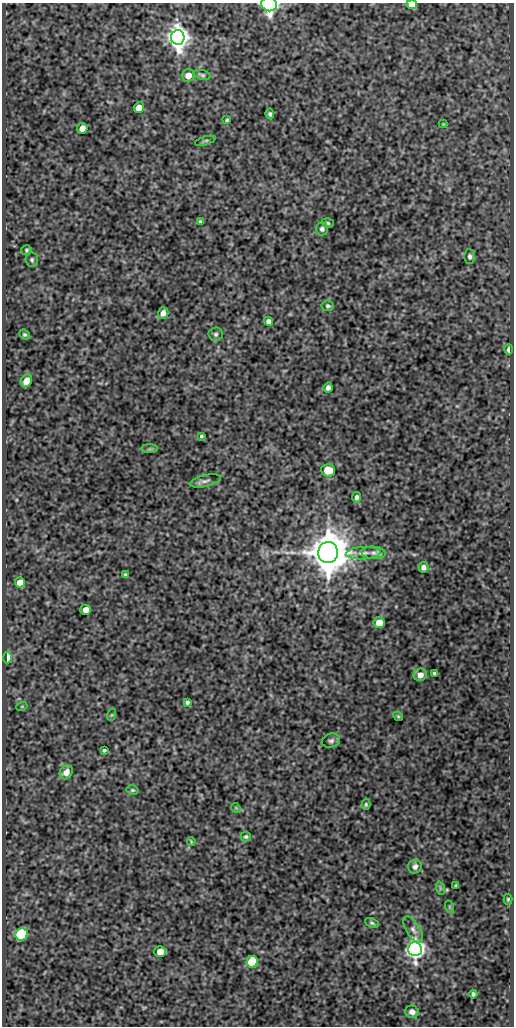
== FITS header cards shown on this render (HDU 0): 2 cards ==
NAXIS1  =                  512
NAXIS2  =                 1024

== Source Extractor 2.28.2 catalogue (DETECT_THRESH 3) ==
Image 512 x 1024 px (HDU 0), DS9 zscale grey, 1 PNG px = 1 image px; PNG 516 x 1028 px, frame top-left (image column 1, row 1024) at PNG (2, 3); each listed source drawn as its Kron ellipse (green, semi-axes under 4 px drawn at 4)
Background 421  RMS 0.9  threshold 2.69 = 3 sigma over >= 5 px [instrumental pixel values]
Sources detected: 66; all 66 listed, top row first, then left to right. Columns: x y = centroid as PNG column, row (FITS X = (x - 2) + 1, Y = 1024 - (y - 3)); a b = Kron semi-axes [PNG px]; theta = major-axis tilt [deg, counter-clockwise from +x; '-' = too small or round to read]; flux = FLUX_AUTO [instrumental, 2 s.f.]
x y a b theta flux
269 4 8 7 - 11000
412 5 5 4 - 520
178 37 7 7 - 67000
188 75 6 6 - 570
202 75 9 4 -12 120
139 108 5 5 - 640
270 114 5 4 - 110
227 120 4 3 - 81
443 124 4 4 - 49
82 128 5 5 - 490
205 141 11 3 16 110
200 221 4 3 - 87
328 223 6 4 -18 94
322 229 6 6 - 170
26 250 5 5 - 96
470 256 7 5 -87 150
32 260 7 6 - 130
328 306 6 5 - 120
163 313 6 5 - 360
268 321 4 4 - 260
216 334 7 7 - 150
25 335 5 4 - 100
509 349 5 3 - 200
26 381 7 5 62 460
328 388 5 4 - 220
201 436 4 3 - 77
150 449 8 4 0 110
328 470 7 6 - 1300
205 481 16 5 13 260
357 497 5 4 - 180
328 552 10 10 - 220000
363 553 17 6 3 410
373 553 12 6 -5 240
423 567 5 5 - 270
125 575 4 3 - 94
20 582 5 5 - 660
86 610 5 5 - 660
379 623 5 5 - 950
7 657 6 3 86 1100
434 673 4 3 - 91
420 675 6 6 - 430
187 702 4 3 - 130
22 706 5 3 - 54
111 715 6 4 71 70
398 716 5 4 - 71
331 741 9 7 17 190
104 750 4 3 - 96
66 772 7 6 - 450
132 790 6 4 -14 96
366 804 5 4 - 94
236 808 5 4 - 70
246 837 5 4 - 110
191 841 4 3 - 57
415 866 7 6 - 220
456 885 3 3 - 64
440 888 7 4 -72 99
508 899 5 4 - 76
450 907 6 4 -71 72
372 923 7 4 -24 110
413 930 15 7 -58 280
22 934 6 6 - 9700
415 949 7 6 - 47000
160 952 5 5 - 790
252 962 6 5 - 5200
473 994 4 4 - 140
412 1012 7 6 - 320
At the frame edge (FLAGS 8, measured only in part): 2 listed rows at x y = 269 4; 412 5

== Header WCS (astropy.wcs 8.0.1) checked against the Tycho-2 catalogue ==
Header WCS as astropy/WCSLIB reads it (CRVAL/CRPIX/CD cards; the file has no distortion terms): RA---SIN/DEC--SIN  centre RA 01:00:54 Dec -01:01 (15.23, -1.01 deg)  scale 1 arcsec/px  FOV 8.5' x 17.1'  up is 0 deg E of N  parity normal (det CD < 0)
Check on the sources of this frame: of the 60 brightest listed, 5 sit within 2.0 arcsec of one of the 7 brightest Tycho-2 stars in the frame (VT <= 12.46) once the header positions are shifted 0.59 arcsec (0.33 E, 0.49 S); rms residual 0.73 arcsec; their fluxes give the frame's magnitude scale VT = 22.26 - 2.5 log10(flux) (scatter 0.14 mag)
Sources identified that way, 5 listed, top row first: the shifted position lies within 2.0 arcsec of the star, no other Tycho-2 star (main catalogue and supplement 1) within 4.0 arcsec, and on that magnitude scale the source's flux lands within +1.5 / -3 mag of the star's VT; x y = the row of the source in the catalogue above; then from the Tycho-2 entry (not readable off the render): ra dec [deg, ICRS J2000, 3 dp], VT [Tycho-2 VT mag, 2 dp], TYC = Tycho-2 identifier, HIP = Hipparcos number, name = IAU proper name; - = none
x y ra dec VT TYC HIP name
178 37 15.249 -0.879 10.27 4681-925-1 - -
328 552 15.207 -1.022 8.91 4681-1072-1 4735 -
7 657 15.297 -1.051 12.46 4681-728-1 - -
22 934 15.292 -1.128 11.39 4681-1820-1 - -
415 949 15.183 -1.132 10.72 4681-1928-1 - -